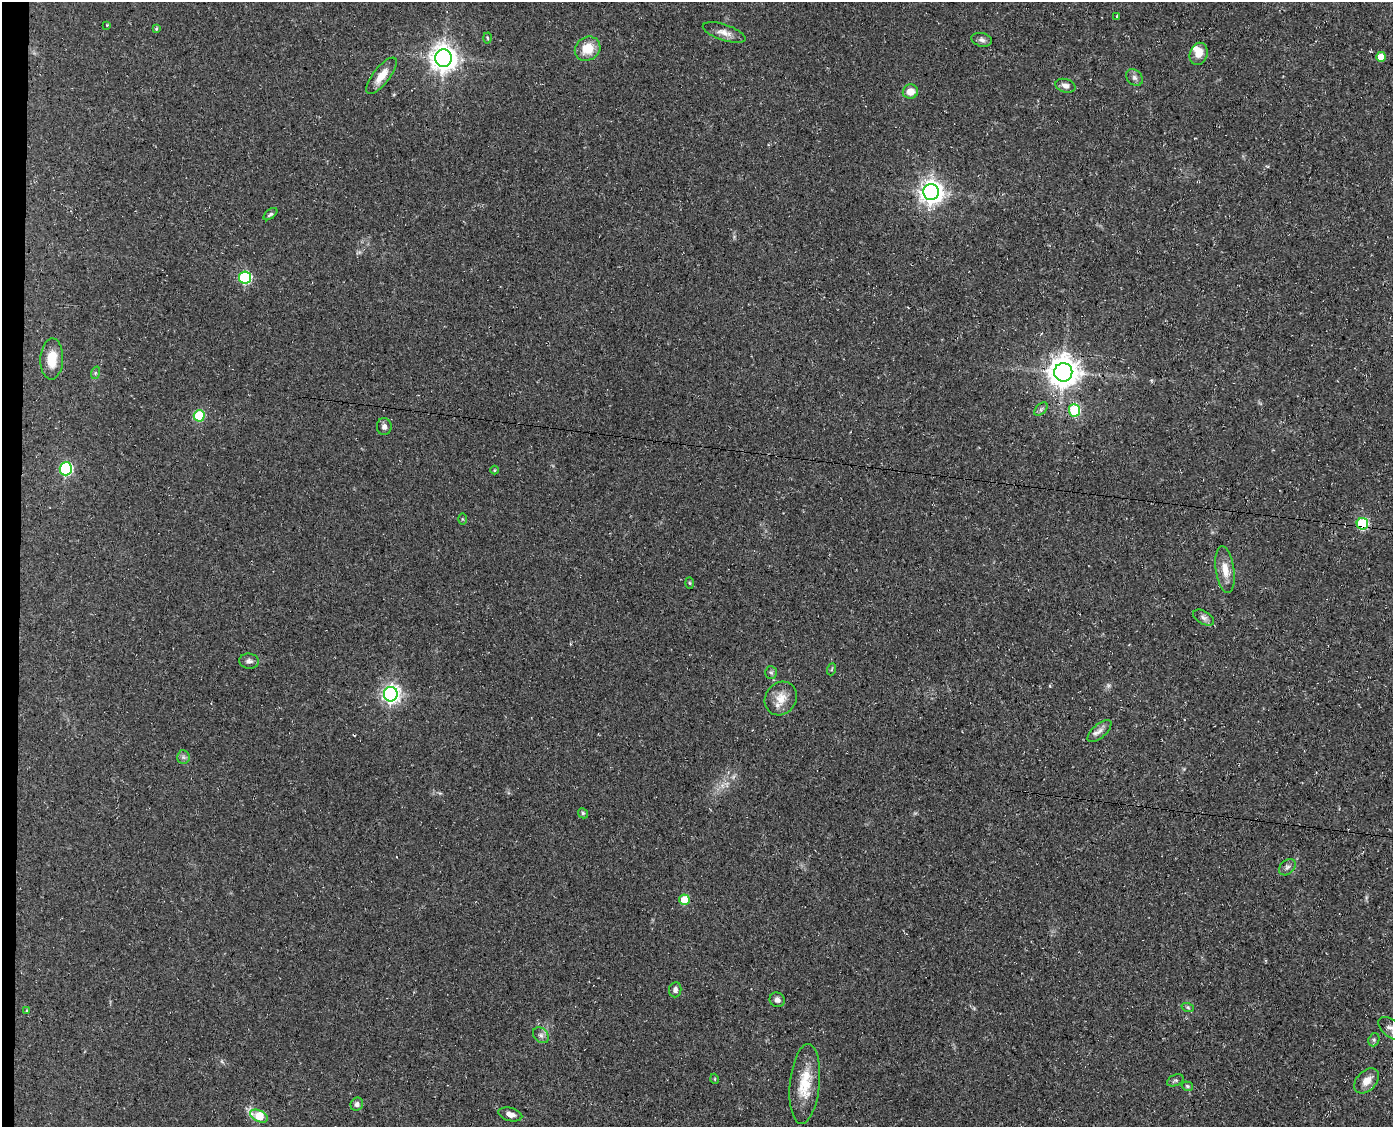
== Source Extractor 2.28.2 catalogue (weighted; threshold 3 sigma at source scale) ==
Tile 7 of 3 x 4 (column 1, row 3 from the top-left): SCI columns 286-1676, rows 1126-2250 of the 4597 x 4502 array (HDU 1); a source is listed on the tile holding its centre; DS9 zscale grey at full resolution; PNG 1395 x 1129 px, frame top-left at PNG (2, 2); each listed source drawn as its Kron ellipse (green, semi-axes under 4 px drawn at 4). Shown black and unused: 1% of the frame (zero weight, under 3 of 4 exposures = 4% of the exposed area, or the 3 px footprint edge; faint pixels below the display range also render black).
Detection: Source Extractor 2.28.2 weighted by HDU 2 'WHT'; one run over the whole footprint, this tile lists its part. Background 0.15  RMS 0.0077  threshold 0.0346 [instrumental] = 3 sigma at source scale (4.5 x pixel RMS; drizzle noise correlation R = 1.50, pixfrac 1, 0.05/0.05 arcsec/px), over >= 5 px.
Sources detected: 59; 1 too faint to see at this stretch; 1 cosmic-ray / hot-pixel residue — neither listed nor drawn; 1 inside a brighter listed object's ellipse — not listed separately; the other 56 listed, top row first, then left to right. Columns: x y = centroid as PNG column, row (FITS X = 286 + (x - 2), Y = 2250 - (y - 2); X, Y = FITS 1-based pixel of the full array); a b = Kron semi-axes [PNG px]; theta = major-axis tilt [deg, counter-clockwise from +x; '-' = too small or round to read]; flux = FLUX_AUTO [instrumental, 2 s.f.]
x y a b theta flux
1117 16 3 3 - 1.1
107 25 3 2 - 0.57
156 29 4 3 - 0.9
724 32 22 8 -18 6
487 38 5 3 - 0.7
982 40 10 6 -13 2.7
588 49 13 11 32 15
1199 54 11 8 70 7.7
1381 57 5 5 - 9.6
443 58 9 8 - 820
381 76 22 8 52 9.6
1134 77 9 7 -45 2.8
1066 86 10 6 -16 3.5
910 92 7 7 - 7.6
931 192 8 8 - 590
270 214 8 4 38 1.5
245 278 6 6 - 79
52 359 20 11 87 14
1063 372 9 9 - 1100
95 373 6 4 72 1.1
1041 409 8 5 45 1.7
1074 410 6 5 - 50
199 416 5 5 - 44
384 427 8 7 - 3
66 469 6 6 - 98
495 470 4 3 - 0.68
462 519 6 4 -89 0.78
1362 524 6 5 - 51
1225 570 24 9 -82 9.9
690 583 5 3 - 0.83
1203 618 11 6 -30 2.8
249 661 10 7 -7 3.1
832 669 6 3 70 0.83
771 672 6 6 - 1.7
391 694 7 7 - 300
781 698 17 15 53 11
1100 731 15 7 42 4.2
183 757 7 6 - 1.9
583 813 5 4 - 1.1
1287 867 9 6 43 2.5
684 900 5 5 - 22
675 990 8 6 83 2.5
777 1000 8 7 - 3.3
1188 1008 6 4 -20 1.2
27 1010 4 2 - 0.56
1391 1029 15 8 -38 5
541 1035 9 6 -45 2.6
1374 1040 7 5 70 1.5
715 1079 5 3 - 0.62
1175 1080 9 5 23 1.4
1367 1081 14 9 46 8
805 1084 40 15 85 23
1187 1086 6 4 -16 1.2
357 1104 7 6 - 2.5
510 1114 12 6 -13 4.5
259 1116 9 5 -25 26
Overlapping masked pixels (flux is a lower limit): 2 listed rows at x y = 1063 372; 1362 524
Isophote crosses this tile's border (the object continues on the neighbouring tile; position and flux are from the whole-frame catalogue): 1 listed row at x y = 1391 1029